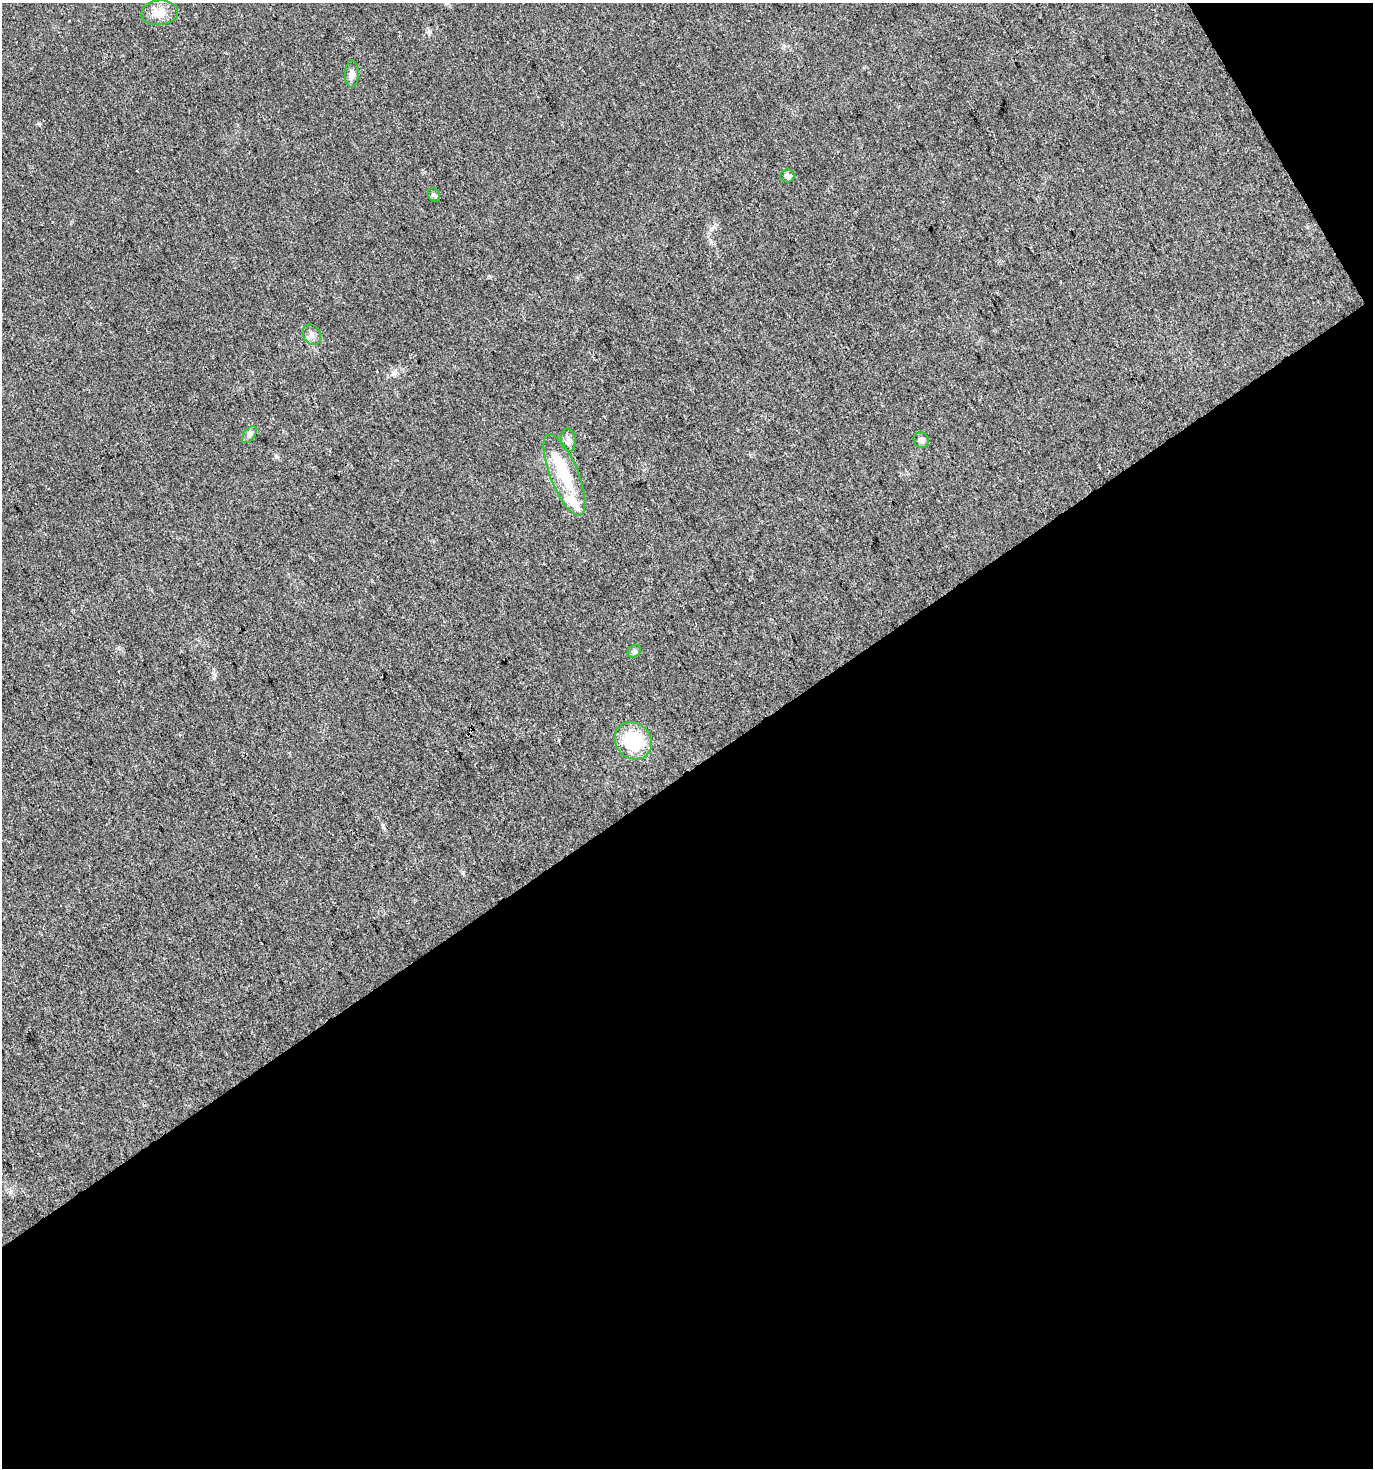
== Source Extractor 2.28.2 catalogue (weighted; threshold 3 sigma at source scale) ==
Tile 4 of 2 x 2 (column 2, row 2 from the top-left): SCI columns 1440-2810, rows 3-1468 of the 2895 x 2934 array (HDU 1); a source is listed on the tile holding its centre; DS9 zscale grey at full resolution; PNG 1375 x 1470 px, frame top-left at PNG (2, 3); each listed source drawn as its Kron ellipse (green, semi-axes under 4 px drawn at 4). Shown black and unused: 49% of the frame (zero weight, under 3 of 4 exposures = <1% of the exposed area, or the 3 px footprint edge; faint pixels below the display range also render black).
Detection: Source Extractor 2.28.2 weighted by HDU 2 'WHT'; one run over the whole footprint, this tile lists its part. Background 0.0242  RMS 0.0045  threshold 0.0202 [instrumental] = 3 sigma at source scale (4.5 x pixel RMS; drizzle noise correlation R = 1.50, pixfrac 1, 0.0396/0.0396 arcsec/px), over >= 5 px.
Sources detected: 13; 2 inside a brighter listed object's ellipse — not listed separately; the other 11 listed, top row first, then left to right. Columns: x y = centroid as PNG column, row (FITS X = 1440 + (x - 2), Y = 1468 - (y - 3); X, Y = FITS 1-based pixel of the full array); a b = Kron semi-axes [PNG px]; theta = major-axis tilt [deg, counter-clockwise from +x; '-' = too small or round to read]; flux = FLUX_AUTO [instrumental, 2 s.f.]
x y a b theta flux
160 13 18 12 5 5.6
352 74 13 7 89 2.3
787 176 7 6 - 1.7
434 195 7 5 -61 0.92
312 335 11 8 -57 2.4
249 435 10 5 53 1.3
568 440 11 7 -83 2.2
921 440 8 7 - 1.8
564 475 43 14 -68 22
634 651 7 5 43 1
633 741 20 17 -48 23
Unlisted compact peaks at least as high as the median listed source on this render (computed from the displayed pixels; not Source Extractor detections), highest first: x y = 39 124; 276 456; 215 675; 429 32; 463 872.